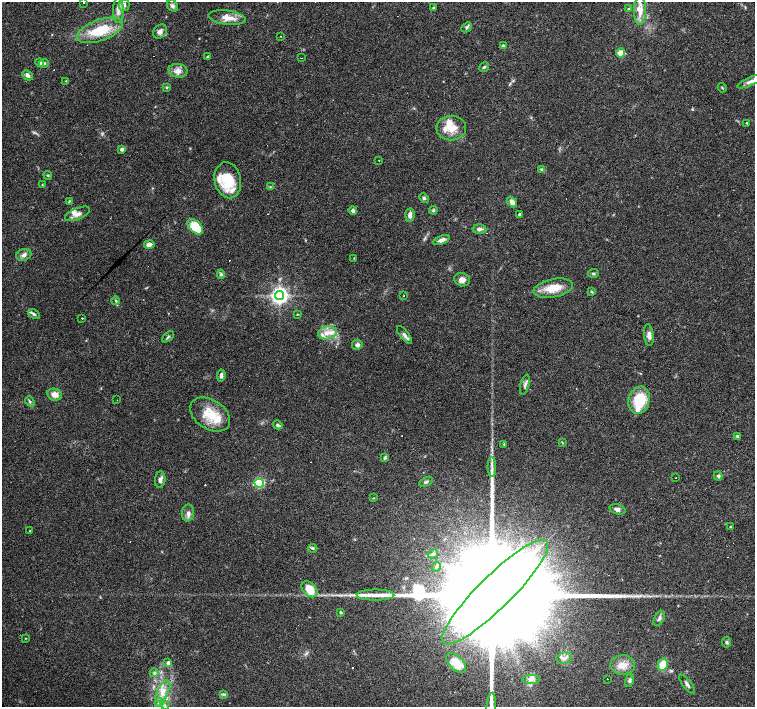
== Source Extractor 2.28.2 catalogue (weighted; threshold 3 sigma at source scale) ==
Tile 10 of 4 x 4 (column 2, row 3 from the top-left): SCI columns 1505-3009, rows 1568-2976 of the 6019 x 6019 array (HDU 1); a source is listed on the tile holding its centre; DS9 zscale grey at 2 x 2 block average (1 PNG px = mean of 2 x 2 image px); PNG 757 x 709 px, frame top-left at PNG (2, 2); each listed source drawn as its Kron ellipse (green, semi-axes under 4 px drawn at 4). Shown black and unused: <1% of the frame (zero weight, under 3 of 4 exposures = <1% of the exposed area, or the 3 px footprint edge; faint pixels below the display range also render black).
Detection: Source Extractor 2.28.2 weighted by HDU 2 'WHT'; one run over the whole footprint, this tile lists its part. Background 0.0444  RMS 0.0047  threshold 0.021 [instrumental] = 3 sigma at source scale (4.5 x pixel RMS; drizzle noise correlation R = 1.50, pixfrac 1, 0.0396/0.0396 arcsec/px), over >= 5 px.
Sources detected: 138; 12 cosmic-ray / hot-pixel residue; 1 long thin detection or spike segment (spike, bleed or trail) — neither listed nor drawn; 13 inside a brighter listed object's ellipse — not listed separately; the other 112 listed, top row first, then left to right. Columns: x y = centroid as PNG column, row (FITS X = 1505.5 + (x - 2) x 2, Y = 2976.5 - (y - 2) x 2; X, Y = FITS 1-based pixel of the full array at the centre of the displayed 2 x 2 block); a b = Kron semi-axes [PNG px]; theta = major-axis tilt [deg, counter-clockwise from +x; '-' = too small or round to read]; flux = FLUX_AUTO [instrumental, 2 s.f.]
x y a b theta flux
84 3 2 2 - 1.2
124 5 6 5 - 3.9
172 6 6 5 - 3
433 8 3 3 - 1.4
629 9 4 3 - 1.6
118 10 12 5 89 7.1
640 11 14 6 89 10
227 18 19 7 -7 12
467 27 6 4 44 1.9
100 30 24 10 19 39
160 32 8 6 49 5.3
281 36 2 2 - 1.6
503 46 4 3 - 1.7
621 53 4 4 - 15
207 56 3 2 - 0.73
301 58 2 2 - 0.8
40 63 4 4 - 2.8
44 63 5 3 - 1.7
484 67 5 3 - 1.6
178 71 9 7 -11 7.4
27 75 6 3 -43 3.5
66 81 4 2 - 0.79
751 81 15 4 23 5.8
167 87 3 3 - 1.3
722 88 5 2 - 0.93
747 123 2 2 - 39
451 128 15 12 -1 18
122 149 3 3 - 3.7
379 160 2 2 - 0.39
541 169 4 4 - 1.5
48 175 4 3 - 1.2
228 180 18 13 -79 40
42 185 3 2 - 0.55
270 187 3 2 - 1
424 198 5 4 - 2
69 201 4 3 - 1.1
512 202 6 4 -49 6.2
433 210 4 4 - 1.8
353 211 4 4 - 3.8
78 214 13 5 22 6.8
410 215 7 4 85 4.8
520 215 3 2 - 2.8
195 227 9 5 -45 30
479 229 7 5 -4 4.2
441 240 9 4 21 4.6
149 244 5 4 - 6.9
24 255 8 6 20 4.5
354 258 3 2 - 0.67
593 273 5 2 - 1.5
221 274 4 3 - 1.6
462 280 8 6 -14 6.2
553 288 20 9 11 21
591 292 4 3 - 1.3
279 295 4 4 - 530
404 295 2 2 - 1.3
116 301 4 3 - 1.4
34 314 7 3 -31 2.3
297 314 3 2 - 0.59
82 318 2 2 - 0.81
327 333 9 6 13 9.3
404 335 10 4 -52 4.3
649 335 11 5 -84 5.4
168 337 7 3 41 1.8
357 345 5 5 - 3.9
221 376 6 3 84 3.1
525 385 10 3 76 3.2
55 395 7 6 - 8.4
117 400 2 2 - 0.4
639 400 14 10 74 40
30 401 5 3 - 1.7
210 414 22 14 -33 30
277 425 5 4 - 2.5
738 436 4 4 - 1.8
562 442 3 2 - 0.68
504 444 3 2 - 0.82
385 458 4 3 - 1.2
492 467 10 2 -88 3.9
718 476 5 4 - 2.3
675 478 2 2 - 0.59
160 480 8 5 84 4.9
426 482 7 3 25 1.9
259 483 5 4 - 59
373 498 3 2 - 0.69
617 509 8 5 -13 4.1
188 513 8 6 83 4.8
730 527 3 2 - 1
30 531 2 2 - 2.1
313 548 4 3 - 1.6
433 554 5 4 - 2.5
436 567 5 3 - 2.1
309 589 9 6 -43 22
495 592 72 16 44 130000
375 595 19 5 0 13
340 612 4 3 - 1.2
659 618 8 4 60 3.1
25 638 3 2 - 0.58
727 642 5 4 - 2.1
564 658 8 5 15 4.8
168 663 3 3 - 3.8
456 663 12 7 -45 20
623 665 12 9 1 12
663 665 6 5 - 17
154 673 4 3 - 1.7
531 679 9 4 2 4.7
607 679 2 2 - 1.1
629 680 7 4 74 2.7
687 684 11 3 -52 2.9
163 691 12 5 60 10
223 694 4 3 - 1.4
159 703 4 4 - 2
165 705 5 3 - 1.5
491 706 13 4 86 7.7
Isophote crosses this tile's border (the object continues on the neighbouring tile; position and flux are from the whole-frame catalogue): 3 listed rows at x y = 84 3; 751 81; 491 706
Diffuse or blended objects may show on this block-average render without a row.